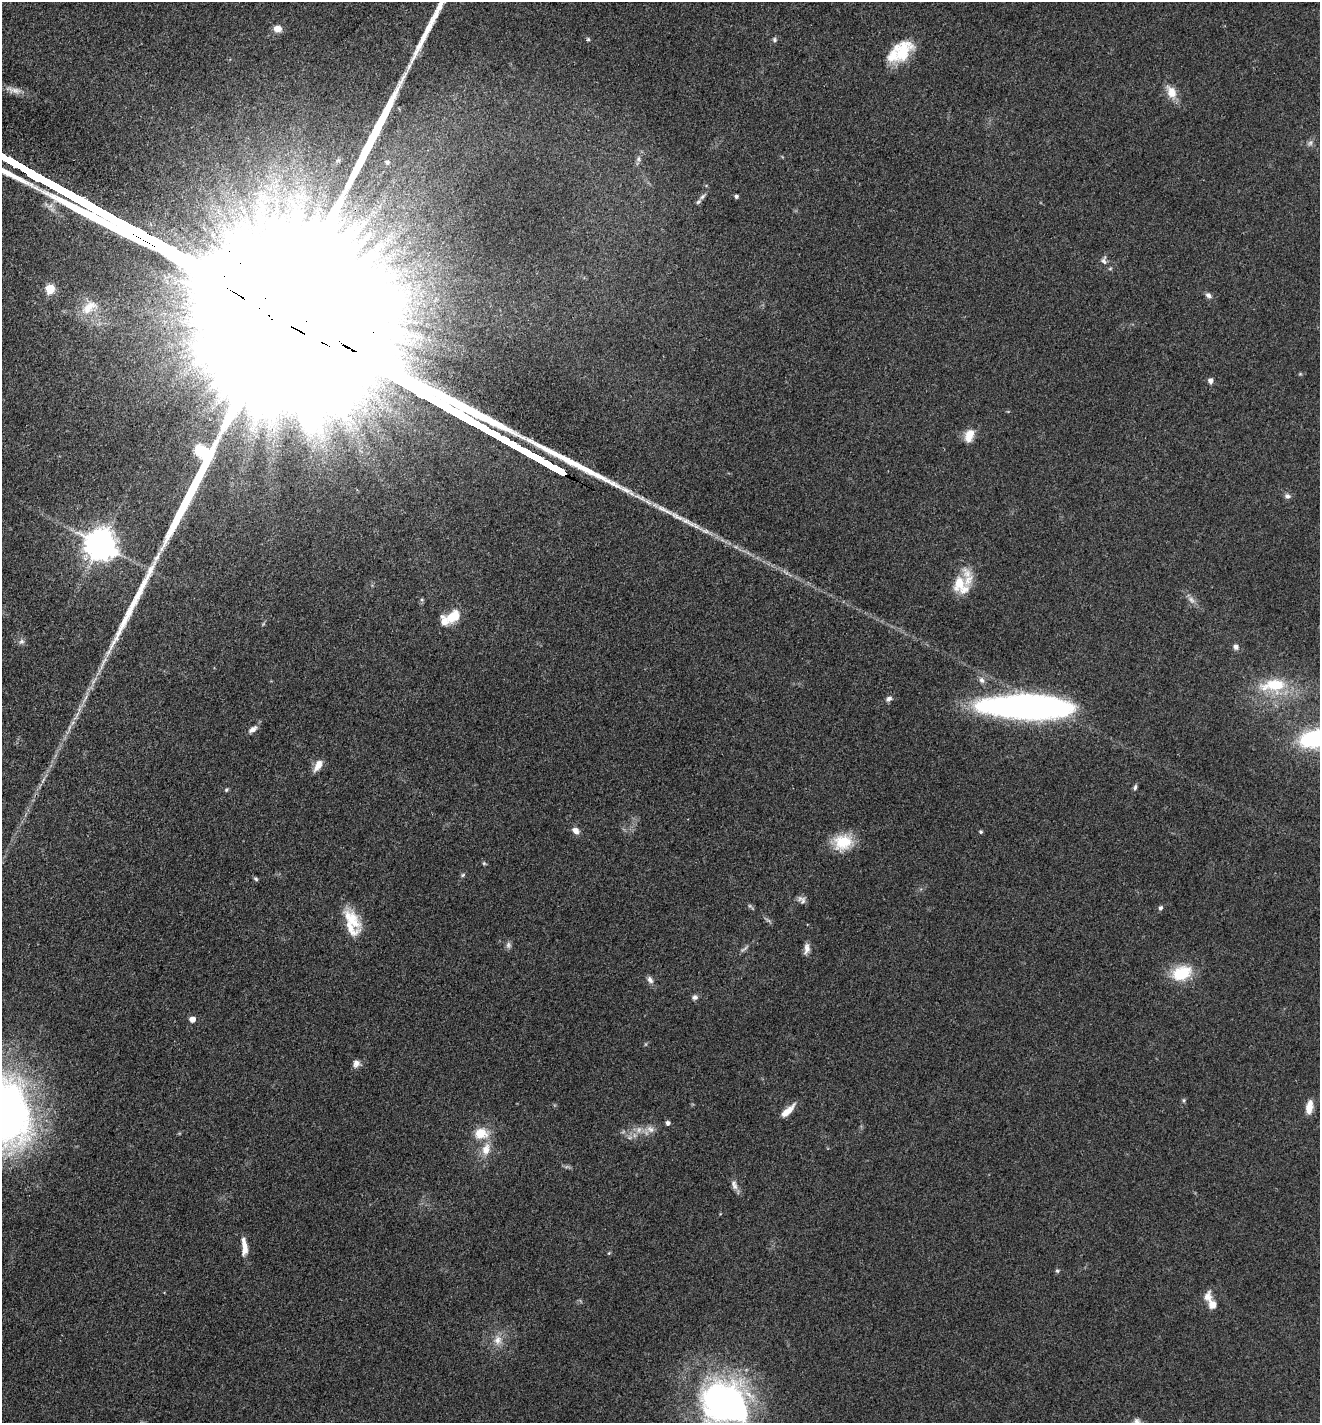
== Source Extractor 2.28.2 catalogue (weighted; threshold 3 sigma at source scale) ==
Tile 11 of 4 x 4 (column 3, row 3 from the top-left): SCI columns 2918-4235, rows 1424-2844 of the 5697 x 5687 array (HDU 1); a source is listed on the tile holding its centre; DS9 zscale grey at full resolution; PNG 1322 x 1425 px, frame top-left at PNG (2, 2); no overlay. Shown black and unused: <1% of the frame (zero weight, under 3 of 4 exposures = <1% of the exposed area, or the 3 px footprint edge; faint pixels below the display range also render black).
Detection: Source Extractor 2.28.2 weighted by HDU 2 'WHT'; one run over the whole footprint, this tile lists its part. Background 0.0853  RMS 0.0057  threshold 0.0257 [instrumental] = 3 sigma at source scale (4.5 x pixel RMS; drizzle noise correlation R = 1.50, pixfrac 1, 0.05/0.05 arcsec/px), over >= 5 px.
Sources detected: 78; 4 too faint to see at this stretch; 2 long thin detections or spike segments (spike, bleed or trail) — not listed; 8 inside a brighter listed object's ellipse — not listed separately; the other 64 listed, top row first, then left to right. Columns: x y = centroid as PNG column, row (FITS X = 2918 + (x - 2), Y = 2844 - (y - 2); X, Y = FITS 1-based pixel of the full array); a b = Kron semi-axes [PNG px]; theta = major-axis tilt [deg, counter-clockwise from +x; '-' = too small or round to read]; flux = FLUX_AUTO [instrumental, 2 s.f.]
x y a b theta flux
277 29 9 8 - 4.8
588 39 5 5 - 0.87
774 40 6 5 - 1.1
903 51 31 18 58 21
14 90 25 7 -13 4.8
1171 92 18 11 -64 7.4
1310 143 8 6 62 1.8
638 159 6 6 - 1.4
387 162 6 6 - 1.8
736 196 5 4 - 1.2
702 197 10 6 45 1.9
1104 260 12 7 87 2.2
50 289 5 5 - 27
1208 295 9 6 -35 2
89 307 26 14 38 12
1210 381 6 6 - 2.3
969 435 16 10 72 7.3
1288 496 8 7 - 1.9
100 545 9 9 - 1100
959 583 23 14 76 13
453 616 17 11 22 13
21 642 8 7 - 1.8
1236 647 7 6 - 2.1
982 680 8 7 - 2.3
1274 685 36 17 4 26
889 699 9 6 34 2
1029 707 83 19 -2 290
253 729 12 6 33 3
1315 738 20 10 12 94
318 765 14 7 59 5.5
1135 787 8 5 80 1.3
226 789 6 5 - 0.92
575 830 7 6 - 4
981 832 4 4 - 0.92
843 842 24 20 16 17
484 863 5 5 - 0.72
463 875 6 5 - 0.89
256 879 6 4 -32 1
802 900 11 8 -42 2.4
1161 908 6 5 - 1.4
352 920 35 15 -57 17
508 945 9 7 -82 1.8
807 949 14 7 81 3.5
1182 973 25 17 21 20
650 980 10 7 -59 2.4
695 997 7 6 - 1.8
192 1019 5 4 - 5.2
356 1064 10 8 68 2.8
1184 1100 5 5 - 0.83
1309 1107 15 7 80 7
788 1111 20 7 43 7.1
3 1112 63 48 -73 380
668 1123 5 4 - 1.9
650 1129 11 8 -40 3.4
639 1130 9 6 69 2.6
481 1133 17 13 1 12
486 1149 16 11 75 7.7
735 1186 9 8 - 2.6
245 1248 18 7 -88 5.9
609 1253 5 4 - 0.62
1057 1271 6 5 - 0.85
1212 1304 11 10 - 4.6
498 1340 14 11 76 5.9
725 1405 52 45 -47 210
Isophote crosses this tile's border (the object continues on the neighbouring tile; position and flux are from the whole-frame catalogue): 3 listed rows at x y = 1315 738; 3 1112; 725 1405